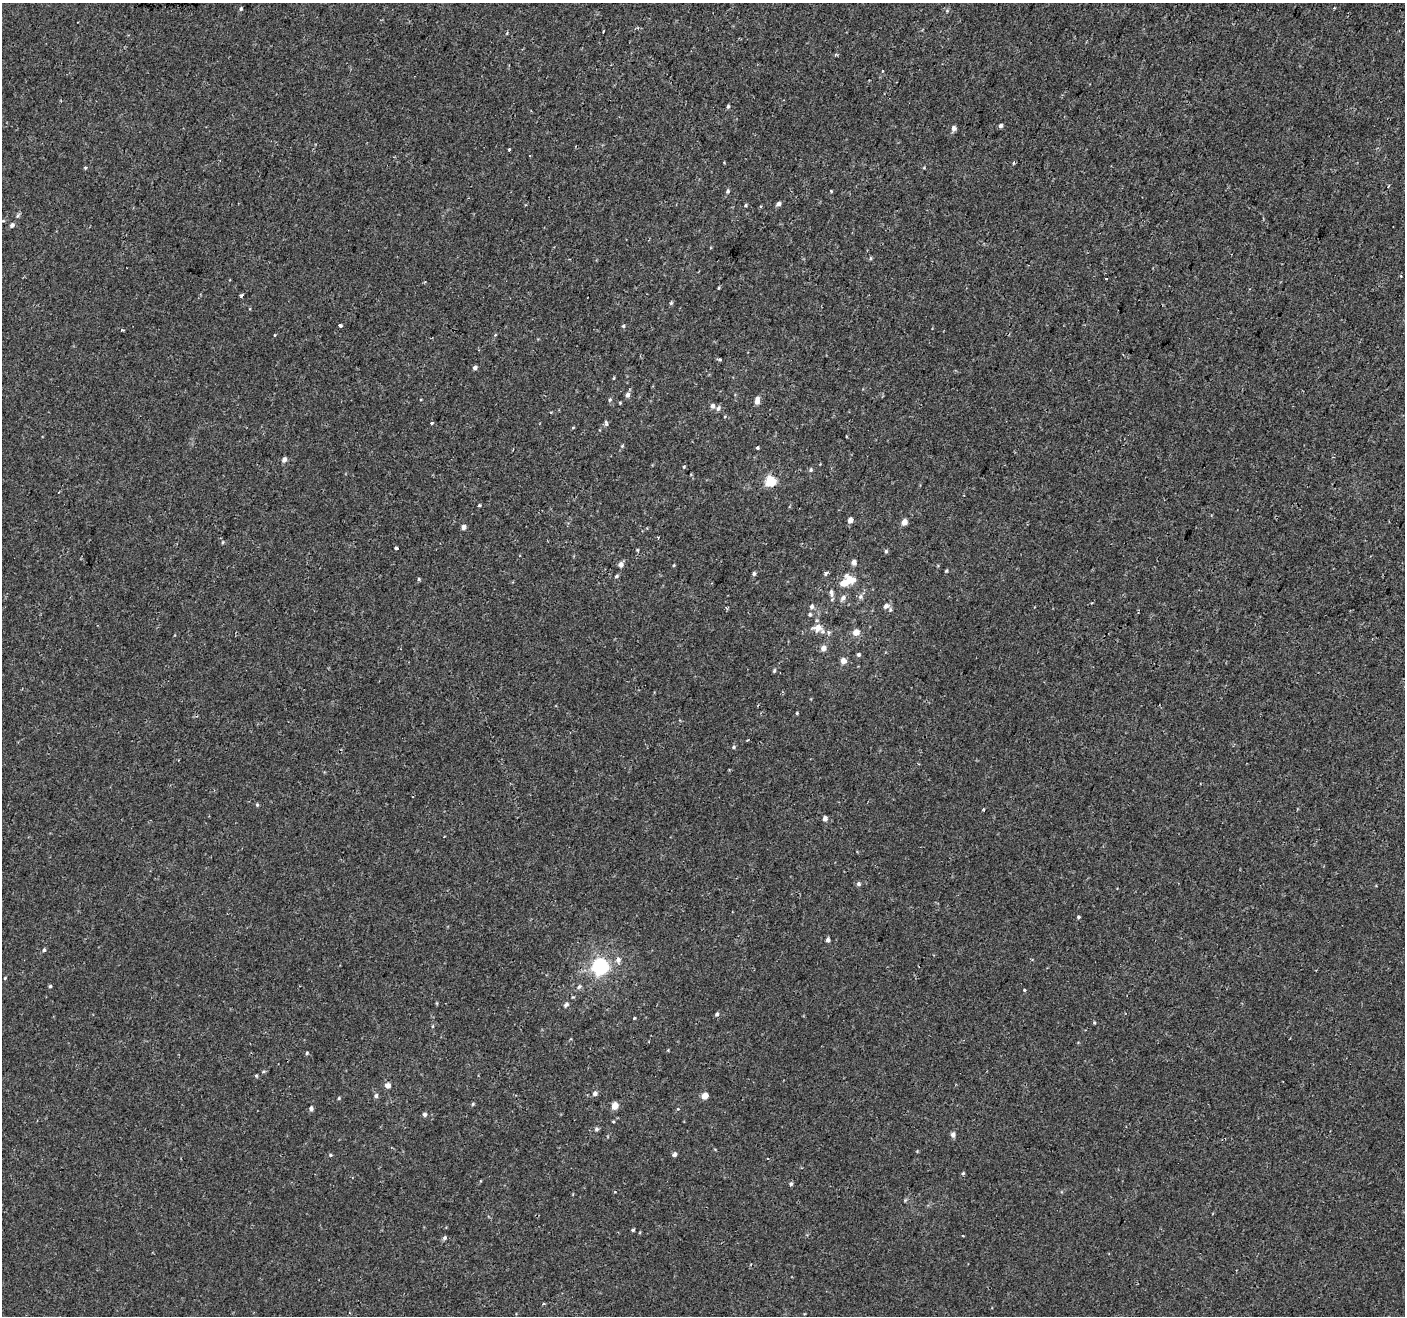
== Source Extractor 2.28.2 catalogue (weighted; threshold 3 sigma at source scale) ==
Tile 10 of 4 x 4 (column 2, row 3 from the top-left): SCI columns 1459-2861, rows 1573-2886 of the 5713 x 5842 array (HDU 1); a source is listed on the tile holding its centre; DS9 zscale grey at full resolution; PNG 1407 x 1318 px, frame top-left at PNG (2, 3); no overlay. Shown black and unused: <1% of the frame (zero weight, under 2 of 3 exposures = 3% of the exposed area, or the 3 px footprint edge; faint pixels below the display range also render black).
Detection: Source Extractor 2.28.2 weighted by HDU 2 'WHT'; one run over the whole footprint, this tile lists its part. Background -4.00e-04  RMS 0.0031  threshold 0.0139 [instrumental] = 3 sigma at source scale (4.5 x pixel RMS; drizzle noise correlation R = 1.50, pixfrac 1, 0.0396/0.0396 arcsec/px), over >= 5 px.
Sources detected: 113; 2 cosmic-ray / hot-pixel residue — not listed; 1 inside a brighter listed object's ellipse — not listed separately; the other 110 listed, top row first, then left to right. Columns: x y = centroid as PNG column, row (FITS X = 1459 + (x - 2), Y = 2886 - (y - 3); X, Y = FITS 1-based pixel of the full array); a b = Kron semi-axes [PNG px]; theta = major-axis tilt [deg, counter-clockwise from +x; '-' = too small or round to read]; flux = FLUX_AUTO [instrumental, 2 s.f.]
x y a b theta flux
241 9 5 4 - 0.42
947 11 5 5 - 0.45
603 32 2 2 - 0.24
883 71 3 3 - 0.94
728 106 5 4 - 0.43
1001 126 5 4 - 0.67
954 128 5 5 - 1.3
509 150 3 3 - 0.84
1013 163 3 3 - 0.53
85 168 4 4 - 0.36
924 168 5 3 - 0.26
728 191 6 4 51 0.53
831 191 4 3 - 0.32
778 204 5 4 - 0.96
746 205 4 4 - 0.33
3 221 5 3 - 0.27
12 225 5 4 - 0.92
870 258 5 3 - 0.33
1106 279 3 3 - 2.2
719 288 4 3 - 0.26
241 295 3 3 - 0.83
671 303 5 4 - 0.43
340 325 4 3 - 1.8
623 326 4 4 - 0.39
720 359 4 3 - 0.52
475 368 5 4 - 0.84
614 378 4 3 - 0.25
628 395 6 5 - 1
610 400 6 4 68 0.43
757 401 7 5 80 2.3
712 406 5 5 - 1
718 408 6 5 - 0.91
431 423 4 3 - 0.92
606 423 6 5 - 0.74
573 428 5 3 - 0.25
622 446 5 4 - 0.31
757 448 3 3 - 1.1
284 459 5 5 - 1.2
684 467 4 3 - 0.27
811 470 6 4 83 0.45
770 481 5 5 - 19
479 505 4 3 - 0.33
850 520 4 4 - 2.1
904 522 5 4 - 2.4
463 527 4 4 - 1.3
658 537 3 3 - 0.22
223 542 5 3 - 0.27
396 548 4 3 - 0.62
886 551 5 5 - 0.45
854 562 5 5 - 1.5
621 565 5 5 - 1.7
674 565 4 3 - 0.28
946 571 4 3 - 0.36
826 573 4 3 - 0.97
754 574 5 4 - 0.59
616 576 5 4 - 0.45
419 579 5 4 - 0.37
849 579 7 5 -30 6.3
844 583 7 6 - 3.3
831 593 11 5 -83 0.98
860 597 7 6 - 0.85
843 598 8 6 48 1.1
812 606 7 6 - 0.72
886 606 7 6 - 1.1
810 614 5 5 - 0.43
817 628 13 10 9 2.7
856 632 5 5 - 3.3
823 648 5 5 - 1.8
858 654 5 5 - 0.49
843 661 4 4 - 2.9
774 671 5 4 - 0.4
797 713 4 3 - 0.27
734 747 5 4 - 0.44
257 805 5 4 - 0.36
825 818 4 4 - 1.6
858 884 5 5 - 0.64
1078 917 4 3 - 0.4
828 940 4 4 - 0.91
44 950 4 4 - 0.56
618 960 8 7 - 1.2
600 966 6 6 - 83
5 978 4 3 - 0.25
50 986 4 4 - 0.39
579 987 6 5 - 0.58
1024 990 4 3 - 0.37
566 1004 7 5 54 0.77
717 1014 5 4 - 0.58
634 1018 3 3 - 0.72
1094 1022 4 4 - 0.28
432 1026 5 3 - 0.3
307 1053 4 4 - 0.36
256 1076 5 4 - 0.35
388 1085 5 5 - 1.7
595 1093 5 5 - 0.9
376 1096 5 5 - 0.71
705 1096 5 4 - 4.4
339 1098 4 4 - 0.29
473 1104 5 4 - 0.34
615 1106 5 4 - 4.9
311 1108 4 4 - 0.92
425 1114 4 4 - 0.82
596 1129 5 5 - 0.58
953 1134 6 5 - 0.98
674 1154 5 4 - 1
330 1155 5 4 - 0.35
963 1173 5 4 - 0.33
791 1184 5 5 - 0.58
633 1230 4 3 - 0.38
962 1235 3 2 - 0.26
445 1238 6 5 - 0.67